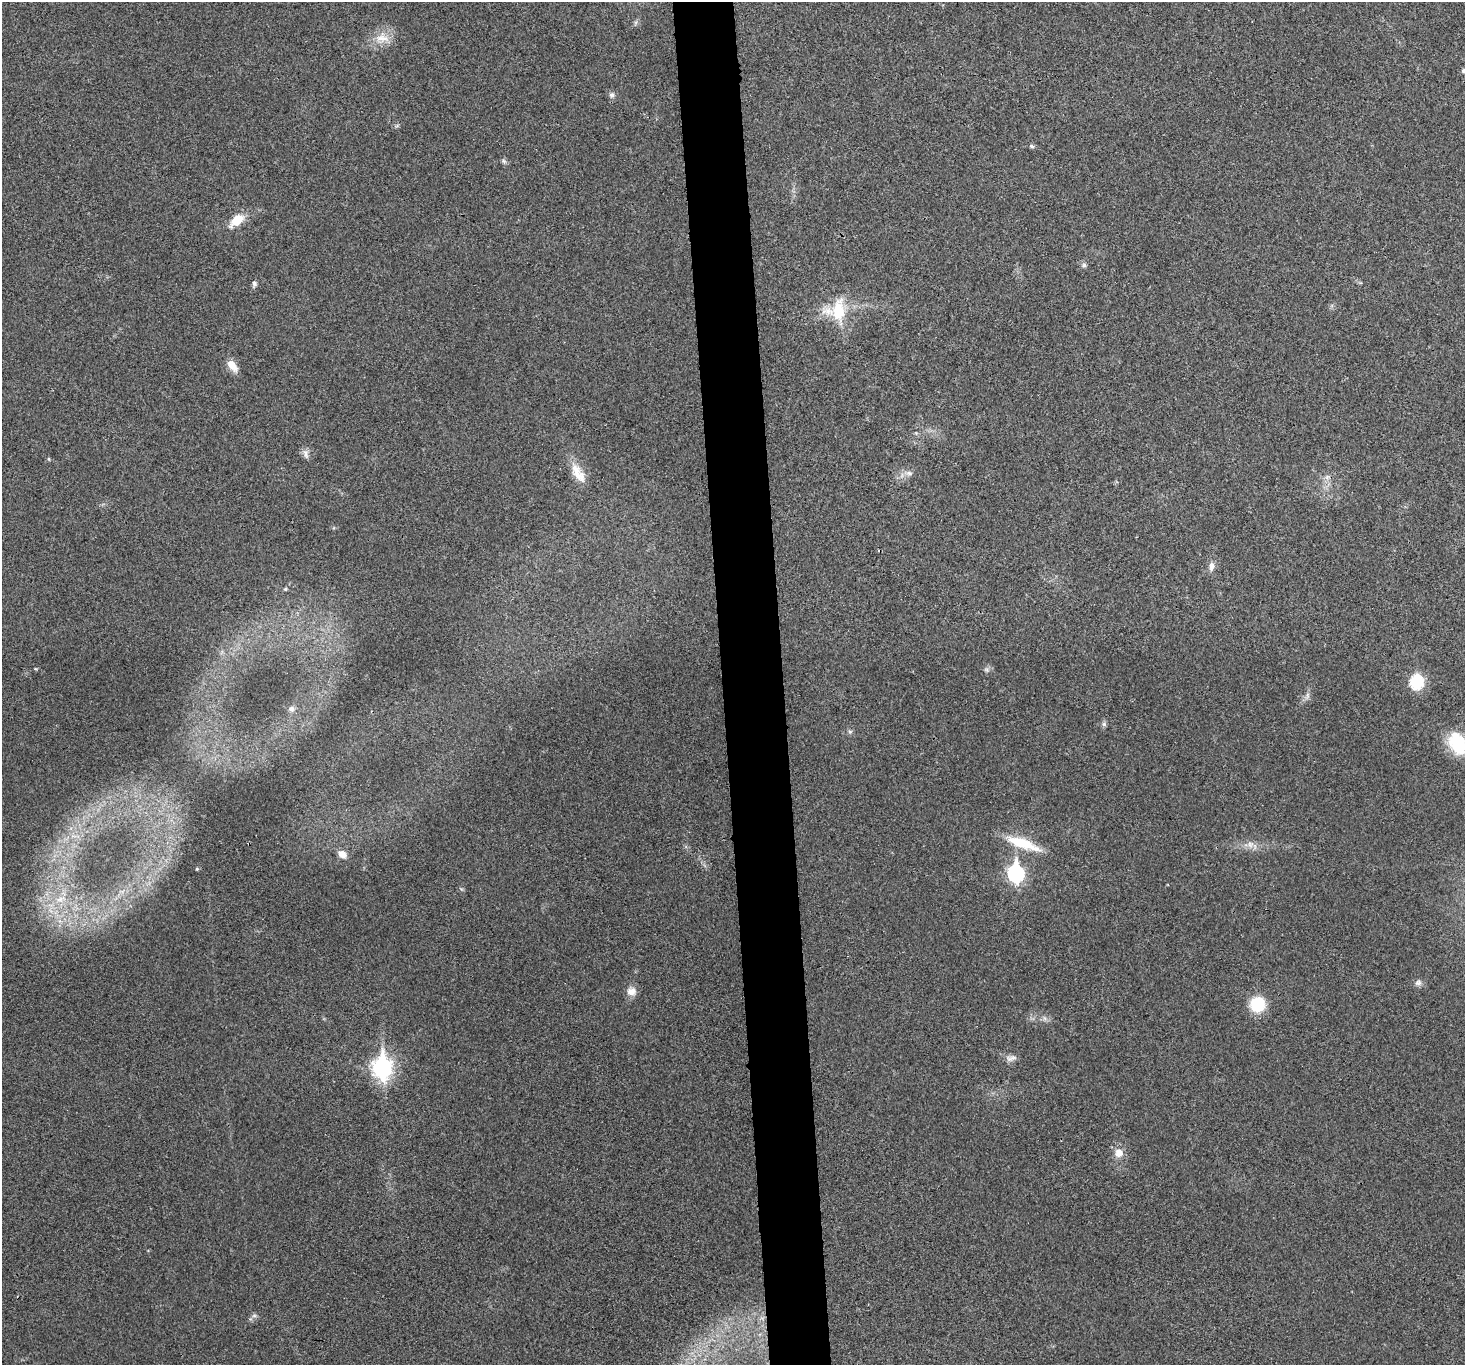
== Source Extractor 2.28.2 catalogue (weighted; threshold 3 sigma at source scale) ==
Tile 5 of 3 x 3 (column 2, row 2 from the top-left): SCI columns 1465-2927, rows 1493-2855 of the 4392 x 4370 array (HDU 1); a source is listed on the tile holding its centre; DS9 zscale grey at full resolution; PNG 1467 x 1367 px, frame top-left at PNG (2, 2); no overlay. Shown black and unused: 4% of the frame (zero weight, under 3 of 4 exposures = <1% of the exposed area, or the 3 px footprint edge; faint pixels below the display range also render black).
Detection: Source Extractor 2.28.2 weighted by HDU 2 'WHT'; one run over the whole footprint, this tile lists its part. Background 0.0321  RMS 0.0062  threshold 0.0281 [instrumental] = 3 sigma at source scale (4.5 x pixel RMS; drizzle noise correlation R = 1.50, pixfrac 1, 0.05/0.05 arcsec/px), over >= 5 px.
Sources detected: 38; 1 inside a brighter listed object's ellipse — not listed separately; the other 37 listed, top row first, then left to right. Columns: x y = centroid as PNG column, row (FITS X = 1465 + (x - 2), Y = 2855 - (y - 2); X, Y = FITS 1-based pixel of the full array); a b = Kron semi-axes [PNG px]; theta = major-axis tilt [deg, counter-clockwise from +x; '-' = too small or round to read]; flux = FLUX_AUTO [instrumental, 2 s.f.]
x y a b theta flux
382 38 22 14 -2 10
1464 71 6 5 - 1.8
612 95 8 7 - 1.9
1031 146 7 5 -17 1.2
504 161 7 5 -47 1.3
237 220 15 9 38 13
1084 265 6 6 - 1.4
254 284 7 6 - 1.7
838 310 26 15 84 22
232 366 17 9 -52 6.4
916 433 5 5 - 0.78
306 454 14 6 -77 2.8
49 459 5 3 - 0.55
578 473 30 12 -57 11
909 473 9 7 -13 2.4
1327 477 6 6 - 1.6
1211 566 12 7 81 3.3
285 589 5 5 - 0.75
987 670 8 4 -19 1.3
1417 682 8 7 - 50
291 709 9 8 - 2.6
1104 724 6 6 - 1.5
850 732 6 5 - 1.1
1457 743 25 16 -67 30
1023 844 42 11 -19 21
1250 844 9 8 - 3.2
342 854 9 7 -31 4.1
197 869 4 3 - 0.69
1016 873 9 7 -87 140
60 899 19 10 20 11
1418 983 10 8 1 2.5
631 991 13 11 0 4.7
1258 1004 15 14 - 23
1011 1058 15 7 15 3.2
382 1068 10 8 -87 270
1119 1153 11 11 - 5.8
254 1316 7 4 0 1.3
Isophote crosses this tile's border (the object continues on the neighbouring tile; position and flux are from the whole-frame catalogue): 2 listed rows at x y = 1464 71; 1457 743
Unlisted compact peaks at least as high as the median listed source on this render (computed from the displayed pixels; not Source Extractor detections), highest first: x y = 36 669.